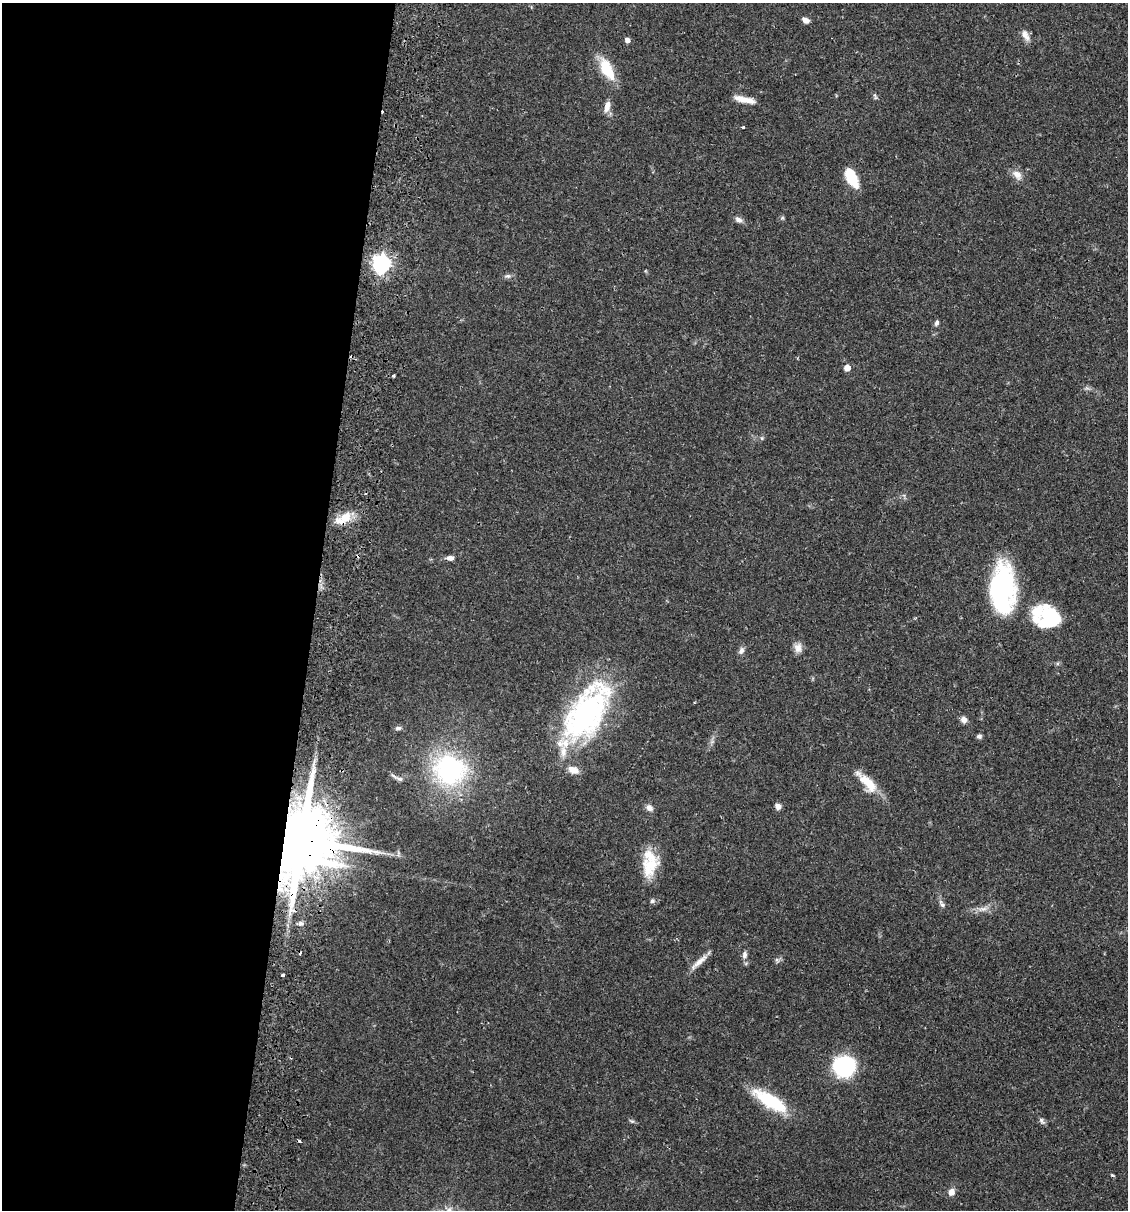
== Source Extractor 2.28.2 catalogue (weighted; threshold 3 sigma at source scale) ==
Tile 5 of 4 x 4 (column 1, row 2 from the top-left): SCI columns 173-1298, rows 2432-3639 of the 4966 x 4858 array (HDU 1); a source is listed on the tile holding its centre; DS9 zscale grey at full resolution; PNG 1130 x 1212 px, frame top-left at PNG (2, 3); no overlay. Shown black and unused: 28% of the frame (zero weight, under 2 of 3 exposures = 3% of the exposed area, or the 3 px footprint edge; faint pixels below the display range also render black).
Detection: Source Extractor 2.28.2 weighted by HDU 2 'WHT'; one run over the whole footprint, this tile lists its part. Background 0.0646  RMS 0.005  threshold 0.0225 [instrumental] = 3 sigma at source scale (4.5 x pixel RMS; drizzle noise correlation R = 1.50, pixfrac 1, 0.05/0.05 arcsec/px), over >= 5 px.
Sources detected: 59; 4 cosmic-ray / hot-pixel residue — not listed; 6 inside a brighter listed object's ellipse — not listed separately; the other 49 listed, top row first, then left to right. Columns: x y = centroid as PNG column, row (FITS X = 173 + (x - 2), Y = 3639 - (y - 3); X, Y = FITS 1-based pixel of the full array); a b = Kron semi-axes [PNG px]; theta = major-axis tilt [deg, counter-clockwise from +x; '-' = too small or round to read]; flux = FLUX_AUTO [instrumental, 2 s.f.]
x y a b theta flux
805 20 7 5 -27 2.9
1025 35 16 7 -64 3.3
627 40 5 4 - 2.6
607 69 28 13 -63 15
875 96 10 4 -70 0.96
744 100 23 6 -12 6
607 106 15 7 77 3.5
743 127 3 3 - 0.83
1017 175 15 9 -49 4
851 177 20 10 -64 15
782 218 6 4 18 0.7
739 219 10 7 -32 2.3
381 264 7 7 - 210
508 276 10 6 0 1.5
937 323 7 5 75 1.3
847 368 5 5 - 5.6
394 376 3 3 - 0.85
762 438 6 5 - 0.79
346 517 17 13 46 8.1
450 558 8 6 3 2.4
1002 588 47 24 -90 80
1050 617 25 23 59 29
798 648 13 10 -88 3.6
741 651 10 6 61 1.8
586 715 63 36 58 110
964 720 8 7 - 2.6
398 728 9 5 2 1.2
979 736 6 5 - 1.4
450 770 33 30 -22 77
399 779 8 5 -16 1.3
867 782 35 12 -47 11
778 806 7 6 - 2.3
649 808 9 7 -37 2.4
301 840 19 19 - 6100
398 853 8 3 85 0.76
650 866 28 19 66 15
652 901 6 5 - 1.1
942 904 13 5 -56 1.7
983 909 16 6 9 3.5
301 923 6 6 - 1.3
744 955 10 6 79 1.9
699 962 28 7 40 4.7
283 975 3 3 - 1.4
844 1066 18 17 - 56
770 1101 41 13 -31 29
632 1121 8 5 -35 0.94
1042 1121 10 6 -47 1.4
1112 1175 4 3 - 0.69
951 1192 8 7 - 3.3
Overlapping masked pixels (flux is a lower limit): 1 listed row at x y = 301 840